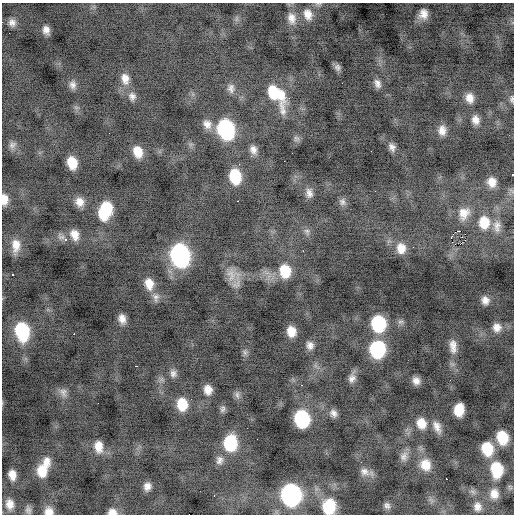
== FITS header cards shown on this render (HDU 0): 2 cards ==
NAXIS1  =                  512 / Axis length
NAXIS2  =                  512 / Axis length

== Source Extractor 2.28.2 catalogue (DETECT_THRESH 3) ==
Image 512 x 512 px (HDU 0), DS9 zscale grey, 1 PNG px = 1 image px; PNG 516 x 516 px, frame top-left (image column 1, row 512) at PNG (2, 3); no overlay
Background -1.8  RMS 1.1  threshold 3.38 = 3 sigma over >= 5 px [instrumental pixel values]
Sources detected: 108; all 108 listed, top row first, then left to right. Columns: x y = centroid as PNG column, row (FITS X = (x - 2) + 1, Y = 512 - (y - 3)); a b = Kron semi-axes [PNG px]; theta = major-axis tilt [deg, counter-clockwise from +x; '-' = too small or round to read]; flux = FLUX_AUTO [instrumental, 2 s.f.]
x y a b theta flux
308 14 17 13 -74 1100
423 14 13 11 74 750
291 18 19 13 -80 1000
236 19 7 4 71 170
12 23 12 10 -68 530
46 30 11 8 -75 550
337 67 9 8 - 290
125 79 17 11 -78 900
342 83 2 2 - 95
378 84 14 9 -57 520
73 85 12 9 -84 440
231 88 14 10 -82 500
276 95 32 15 -56 3600
132 96 12 10 -80 500
470 98 12 9 -77 710
512 99 10 5 -87 190
475 120 11 8 -72 570
207 124 14 11 -52 680
226 129 15 11 -73 11000
442 130 12 9 -87 680
296 139 9 8 - 240
12 145 12 9 47 370
392 147 11 8 -67 390
253 150 12 9 -71 500
138 152 13 10 -71 1200
284 161 2 2 - 100
72 163 11 8 -74 1600
512 174 2 2 - 310
235 176 14 10 -81 2900
492 182 12 10 -75 820
375 191 2 2 - 49
309 193 14 9 -84 500
4 199 11 7 -88 780
238 201 2 2 - 540
79 202 11 10 - 720
342 202 11 9 -68 320
105 210 19 12 70 3200
464 213 19 15 61 1300
484 222 16 13 -88 1900
497 226 19 11 -84 840
307 231 10 7 -62 320
459 231 4 2 - 1000
75 235 13 10 -67 820
451 238 3 2 - 280
65 239 10 4 -31 600
455 244 3 2 - 110
16 245 17 11 89 910
413 247 2 2 - 44
401 248 14 12 -79 1000
303 251 3 2 - 110
180 255 15 12 -77 18000
285 271 15 12 -79 2300
12 274 3 3 - 370
232 274 19 18 - 1200
149 284 15 11 -76 1100
155 297 14 10 -80 480
485 300 10 9 - 520
122 319 10 7 -75 600
400 322 9 6 2 220
378 324 13 11 -81 5500
497 327 12 12 - 700
22 331 16 11 -79 5700
291 331 10 8 -76 1000
74 334 2 2 - 860
310 345 11 9 -70 460
453 346 21 10 -85 860
378 349 13 12 - 7000
245 352 8 6 -69 230
136 366 3 2 - 150
173 373 11 9 -76 390
352 378 12 10 69 460
416 381 9 8 - 490
301 385 3 2 - 250
208 390 10 9 - 780
63 392 14 10 -63 470
237 395 12 6 -84 290
182 404 13 11 -82 1800
222 409 10 7 76 250
459 410 11 8 82 1500
333 413 10 9 - 400
302 419 12 10 -78 7000
421 423 13 11 -68 1100
437 427 16 9 -64 610
502 437 12 10 -74 2100
230 443 15 12 88 3900
98 446 15 10 -83 990
487 448 12 10 -73 2300
404 456 14 10 62 470
219 460 12 10 75 460
47 462 13 11 -80 700
361 462 2 2 - 34
425 465 14 12 -63 1200
496 469 14 10 -82 3000
42 471 14 11 74 1500
364 472 13 11 -29 560
12 475 9 6 -78 690
446 479 3 2 - 290
147 486 9 8 - 510
494 494 12 10 -86 630
291 495 14 12 -80 18000
214 496 2 2 - 57
10 504 12 9 -77 640
387 506 9 8 - 280
329 507 15 12 85 2700
477 507 10 9 - 460
28 510 10 8 -71 250
49 511 10 8 -6 620
112 512 10 7 0 570
At the frame edge (FLAGS 8, measured only in part): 7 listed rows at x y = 308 14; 512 99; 512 174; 4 199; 329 507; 49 511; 112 512